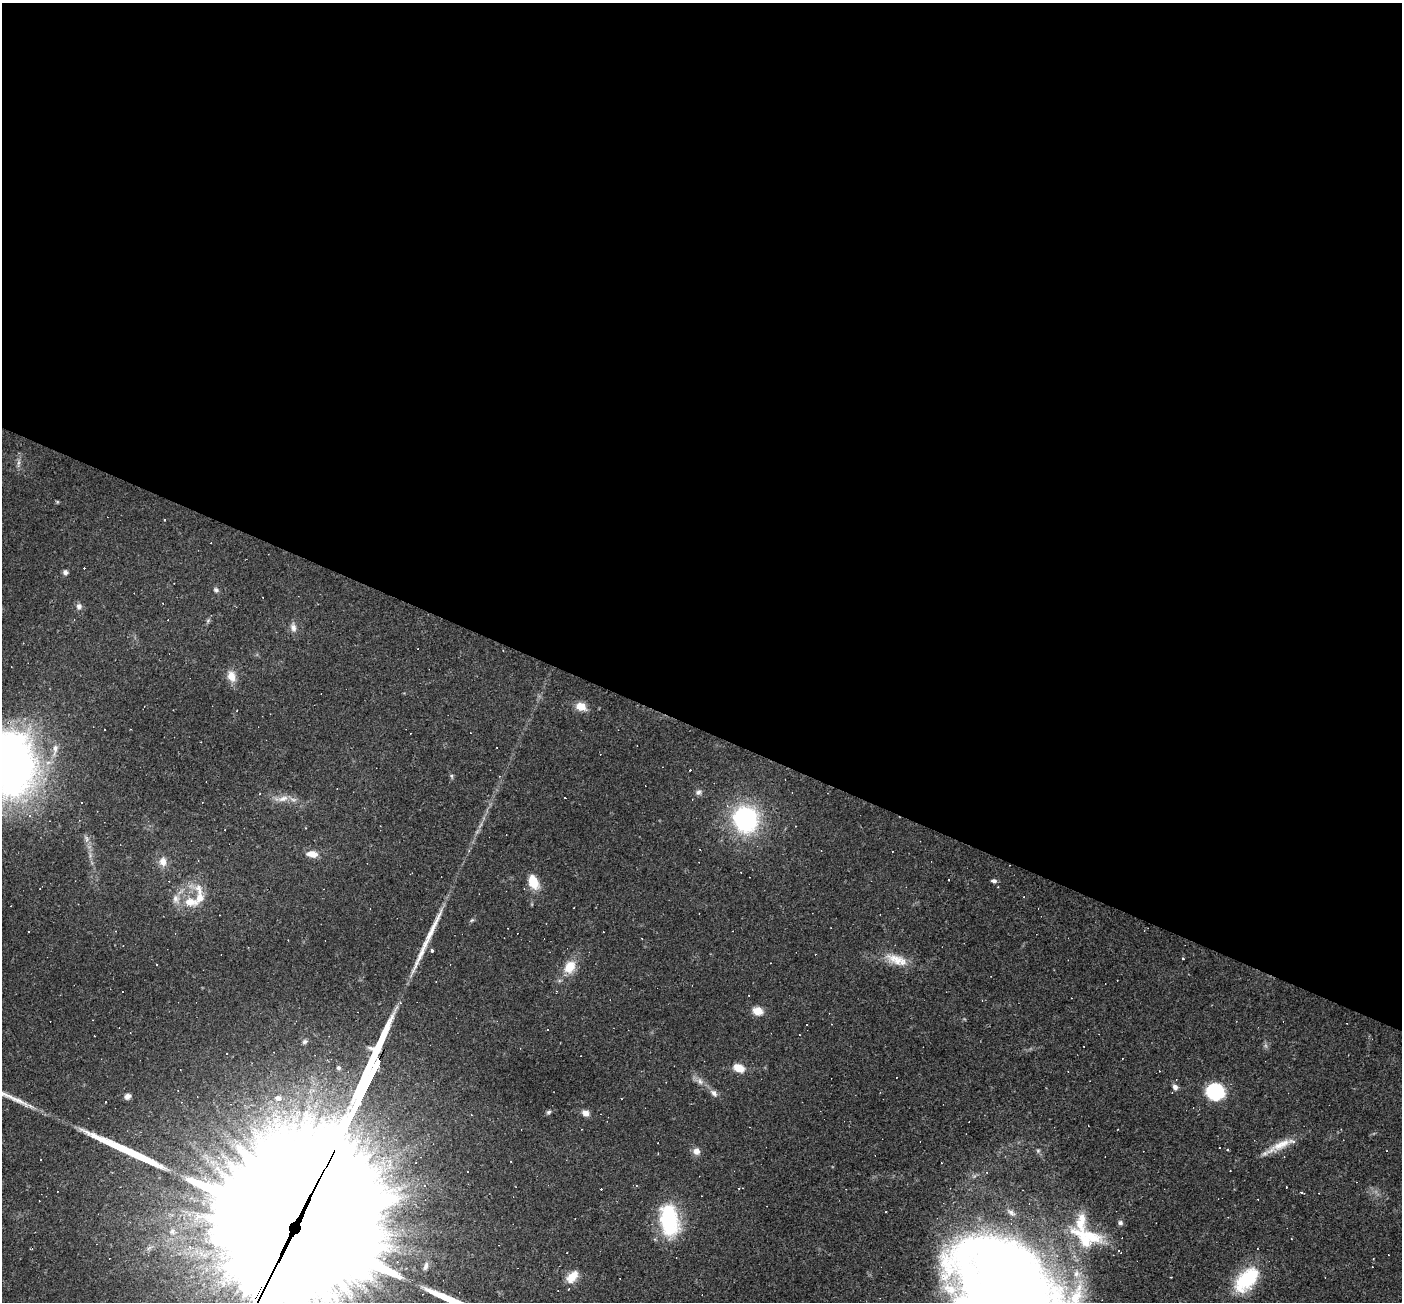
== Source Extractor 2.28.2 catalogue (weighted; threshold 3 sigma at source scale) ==
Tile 3 of 4 x 4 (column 3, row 1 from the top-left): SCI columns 2799-4198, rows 4174-5473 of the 5597 x 5610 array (HDU 1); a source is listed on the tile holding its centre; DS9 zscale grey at full resolution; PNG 1404 x 1304 px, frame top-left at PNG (2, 3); no overlay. Shown black and unused: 56% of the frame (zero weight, under 2 of 3 exposures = <1% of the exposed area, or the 3 px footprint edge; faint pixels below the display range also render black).
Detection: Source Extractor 2.28.2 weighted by HDU 2 'WHT'; one run over the whole footprint, this tile lists its part. Background 0.0362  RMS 0.0048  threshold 0.0215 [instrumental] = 3 sigma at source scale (4.5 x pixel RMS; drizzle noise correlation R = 1.50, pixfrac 1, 0.05/0.05 arcsec/px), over >= 5 px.
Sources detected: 108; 1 inside a brighter object's white glare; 38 cosmic-ray / hot-pixel residue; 3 long thin detections or spike segments (spike, bleed or trail) — not listed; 10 inside a brighter listed object's ellipse — not listed separately; the other 56 listed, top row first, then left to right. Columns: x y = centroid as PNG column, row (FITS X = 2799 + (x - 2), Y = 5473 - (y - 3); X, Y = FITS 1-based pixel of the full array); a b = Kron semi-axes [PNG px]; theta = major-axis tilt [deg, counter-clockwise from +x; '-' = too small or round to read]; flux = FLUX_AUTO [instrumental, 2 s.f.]
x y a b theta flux
18 463 11 3 75 1.4
65 572 6 6 - 1.5
216 590 7 6 - 1.1
79 606 7 6 - 2
208 621 7 4 56 0.85
293 627 12 8 -80 2.5
231 676 13 9 -64 5.6
581 706 11 8 -24 6.3
13 762 74 48 -84 220
451 776 6 4 -88 0.75
698 792 8 7 - 1.6
283 799 17 8 15 4.2
745 819 23 21 -71 71
306 828 3 3 - 0.39
312 854 13 8 -6 5.1
163 862 11 9 -80 4.1
994 881 7 4 -3 1.3
533 882 13 9 -67 11
199 889 19 9 -73 5.7
190 902 23 12 -4 9.3
432 950 3 3 - 1.5
896 959 29 13 -19 9.6
1183 959 3 2 - 0.47
156 964 2 2 - 0.4
570 967 19 13 57 8.6
436 981 3 2 - 0.36
758 1011 10 8 -14 5.6
304 1042 7 6 - 1.1
338 1068 6 5 - 1
739 1068 11 7 -23 7.6
700 1081 11 7 -61 2.5
1175 1087 8 6 -63 2
1215 1092 14 12 -11 37
714 1093 11 7 -46 2.2
127 1096 7 6 - 2
278 1098 6 4 -8 4.8
106 1102 2 2 - 0.32
549 1112 7 5 27 0.92
586 1113 9 7 -17 2.8
1280 1145 39 9 28 8.7
696 1151 9 8 - 3
1038 1151 6 5 - 0.84
987 1172 3 2 - 0.32
425 1185 4 3 - 0.87
1301 1192 4 3 - 0.54
1011 1212 13 6 -32 2
669 1220 37 20 -82 38
1120 1223 7 6 - 1.2
289 1228 113 49 65 36000
172 1231 8 6 89 1.3
1090 1236 41 14 -22 17
383 1259 6 5 - 1.4
426 1266 11 6 69 2
572 1277 16 9 47 7
1247 1279 35 19 48 29
1007 1282 101 63 -33 860
Overlapping masked pixels (flux is a lower limit): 1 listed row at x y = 289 1228
Isophote crosses this tile's border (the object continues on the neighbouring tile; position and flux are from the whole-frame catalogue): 3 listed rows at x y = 13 762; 289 1228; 1007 1282